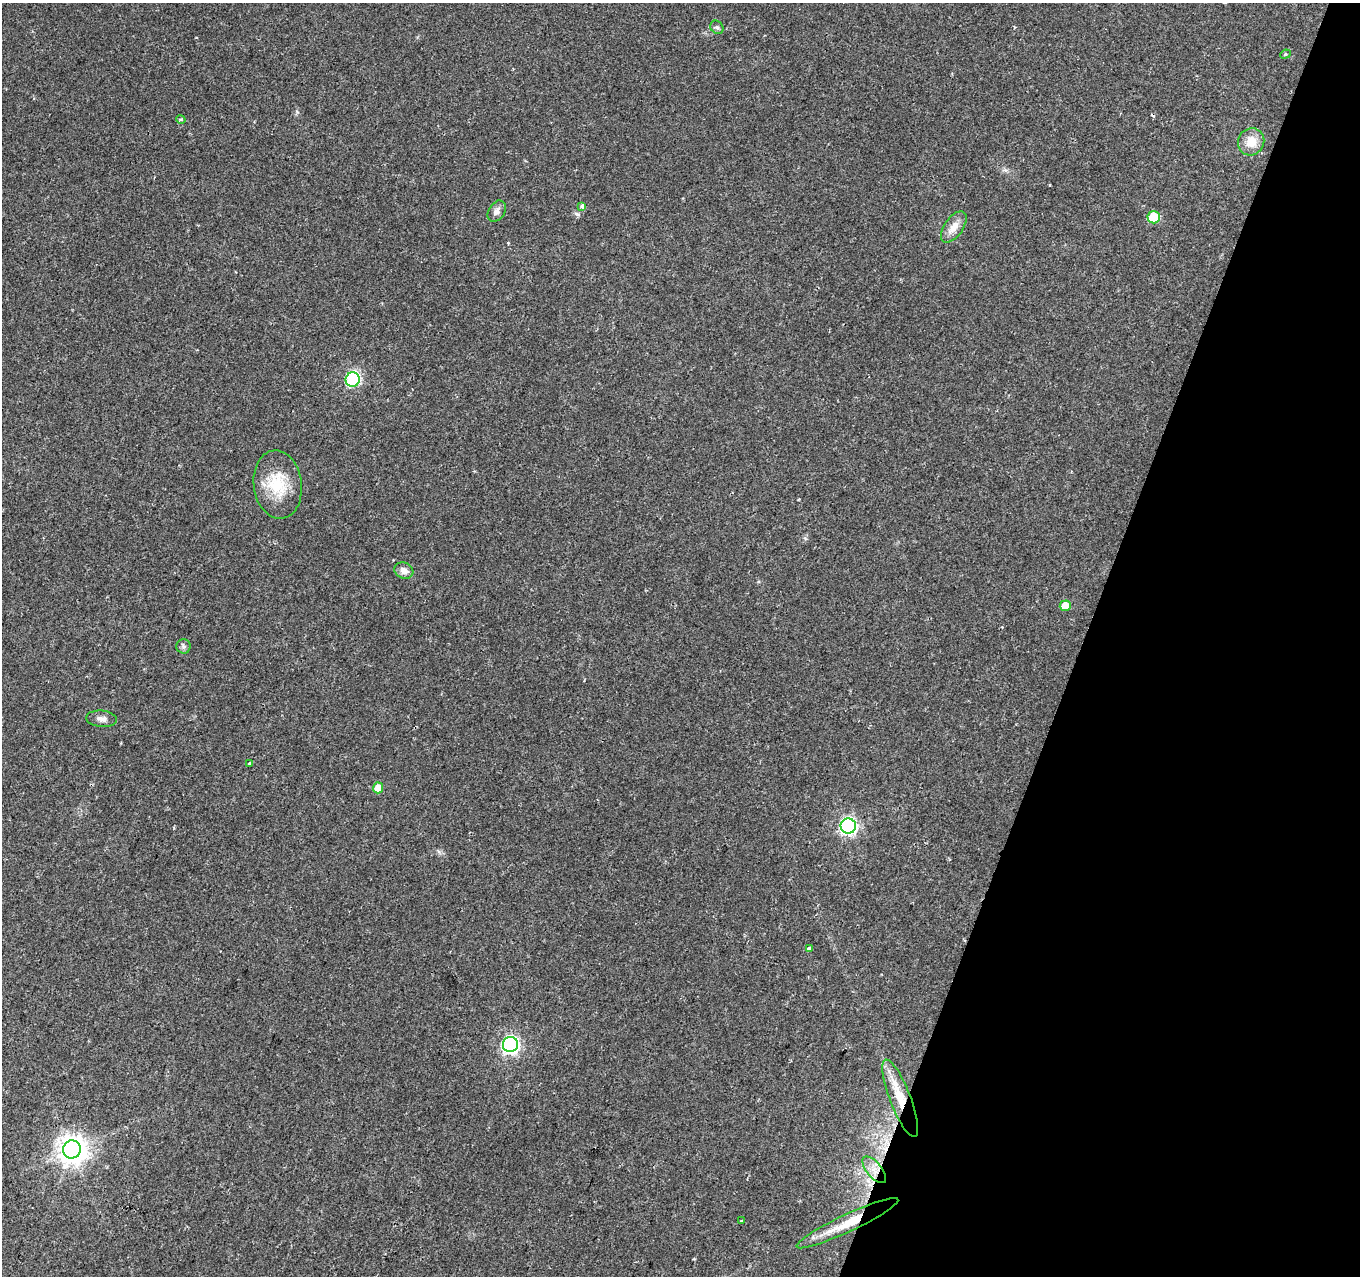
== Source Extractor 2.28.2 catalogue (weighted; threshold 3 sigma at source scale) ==
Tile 8 of 4 x 4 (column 4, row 2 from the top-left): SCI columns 4074-5431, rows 2760-4033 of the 5436 x 5585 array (HDU 1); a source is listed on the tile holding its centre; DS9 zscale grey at full resolution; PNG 1362 x 1278 px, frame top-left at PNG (2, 3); each listed source drawn as its Kron ellipse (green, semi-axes under 4 px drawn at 4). Shown black and unused: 20% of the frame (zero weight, under 2 of 3 exposures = <1% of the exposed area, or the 3 px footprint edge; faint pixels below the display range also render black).
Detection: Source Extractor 2.28.2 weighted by HDU 2 'WHT'; one run over the whole footprint, this tile lists its part. Background 0.07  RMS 0.0055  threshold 0.0247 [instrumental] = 3 sigma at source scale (4.5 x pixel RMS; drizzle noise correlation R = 1.50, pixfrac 1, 0.0396/0.0396 arcsec/px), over >= 5 px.
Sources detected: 27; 1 inside a brighter object's white glare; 2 cosmic-ray / hot-pixel residue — neither listed nor drawn; the other 24 listed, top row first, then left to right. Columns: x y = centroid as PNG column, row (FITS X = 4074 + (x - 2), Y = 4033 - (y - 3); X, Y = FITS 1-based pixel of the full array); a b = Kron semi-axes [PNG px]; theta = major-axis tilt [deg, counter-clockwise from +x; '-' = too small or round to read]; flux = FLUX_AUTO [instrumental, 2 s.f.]
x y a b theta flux
717 27 7 6 - 1.3
1285 54 5 4 - 0.8
181 119 5 4 - 0.95
1251 142 14 13 - 8.4
582 206 4 3 - 2.8
497 211 11 8 57 2.9
1154 217 6 6 - 23
954 227 18 9 55 5.9
353 380 7 7 - 61
278 485 34 24 -83 21
404 571 10 8 -27 3.4
1065 606 5 5 - 9.4
183 646 7 7 - 1.4
102 719 15 8 -6 3
249 764 4 3 - 4
378 788 5 5 - 6.5
848 826 7 7 - 150
809 949 4 3 - 6.7
510 1045 7 7 - 170
900 1098 41 10 -69 17
72 1149 9 9 - 670
874 1170 16 7 -50 5.5
742 1221 3 3 - 3.1
847 1223 56 9 25 19
Overlapping masked pixels (flux is a lower limit): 3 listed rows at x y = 900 1098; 874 1170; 847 1223